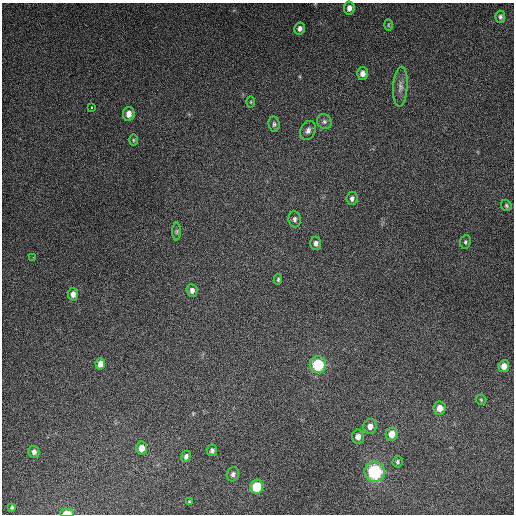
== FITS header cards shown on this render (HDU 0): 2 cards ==
NAXIS1  =                  512
NAXIS2  =                  512

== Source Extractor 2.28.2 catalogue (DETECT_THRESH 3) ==
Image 512 x 512 px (HDU 0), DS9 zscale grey, 1 PNG px = 1 image px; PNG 516 x 516 px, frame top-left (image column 1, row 512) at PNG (2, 3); each listed source drawn as its Kron ellipse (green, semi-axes under 4 px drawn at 4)
Background 5130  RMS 320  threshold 949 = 3 sigma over >= 5 px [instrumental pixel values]
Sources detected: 42; all 42 listed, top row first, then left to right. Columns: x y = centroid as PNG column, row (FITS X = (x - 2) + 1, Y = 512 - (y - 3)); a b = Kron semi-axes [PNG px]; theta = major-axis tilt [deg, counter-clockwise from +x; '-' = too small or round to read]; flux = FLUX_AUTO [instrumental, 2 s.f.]
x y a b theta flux
349 8 6 5 - 1.0e+05
500 17 6 5 - 4.5e+04
388 25 6 4 -88 2.5e+04
300 28 6 5 - 7.7e+04
363 73 6 5 - 1.2e+05
400 87 20 7 86 1.4e+05
251 102 6 4 90 2.3e+04
91 107 3 2 - 2.2e+04
129 114 7 5 81 1.6e+05
324 121 8 7 - 5.9e+04
274 124 7 5 -83 4.7e+04
308 130 10 7 70 8.7e+04
133 140 6 3 90 2.5e+04
352 198 7 5 82 6.1e+04
506 205 6 5 - 3.5e+04
295 219 8 6 -81 5.7e+04
177 231 9 4 89 4.2e+04
465 242 7 5 81 3.9e+04
316 243 7 5 90 8.2e+04
33 257 2 2 - 1.2e+04
278 279 5 3 - 2.7e+04
192 290 6 5 - 8.7e+04
73 294 6 5 - 1.0e+05
100 364 5 5 - 1.4e+05
318 365 8 8 - 1.1e+06
504 366 6 5 - 1.6e+05
481 400 5 5 - 3.0e+04
440 408 7 6 - 1.9e+05
370 426 7 6 - 1.3e+05
392 434 7 6 - 2.2e+05
358 437 7 6 - 1.3e+05
142 448 6 5 - 1.8e+05
212 450 6 5 - 5.4e+04
34 452 6 5 - 7.4e+04
186 456 6 4 66 6.5e+04
397 462 6 5 - 4.2e+04
375 472 10 10 - 1.7e+06
233 474 7 6 - 6.5e+04
257 487 7 6 - 7.1e+05
190 502 4 4 - 2.5e+04
12 507 4 3 - 3.4e+04
67 513 7 4 -1 2.8e+05
At the frame edge (FLAGS 8, measured only in part): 1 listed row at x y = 67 513